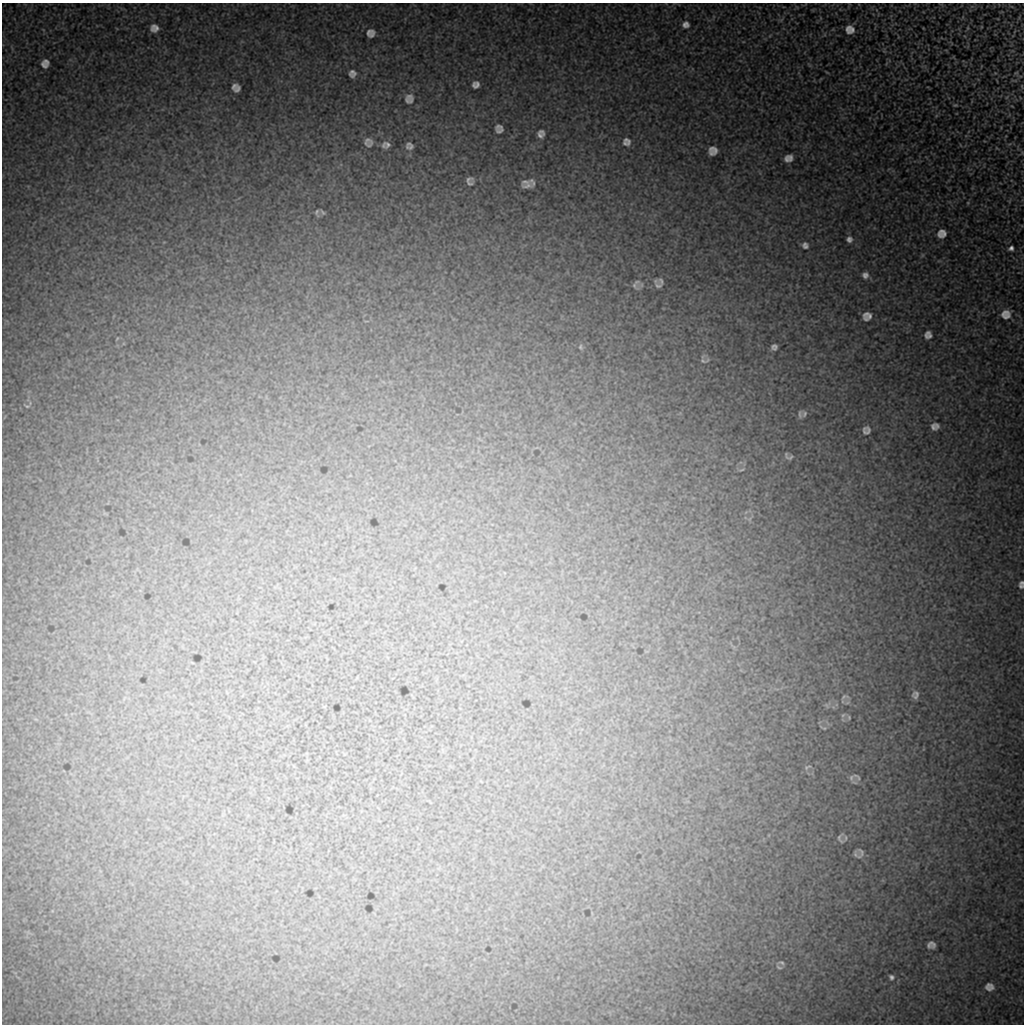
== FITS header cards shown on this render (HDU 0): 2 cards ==
NAXIS1  =                 1022 / length of data axis 1
NAXIS2  =                 1022 / length of data axis 2

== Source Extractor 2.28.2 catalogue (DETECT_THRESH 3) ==
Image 1022 x 1022 px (HDU 0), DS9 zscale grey, 1 PNG px = 1 image px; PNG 1026 x 1026 px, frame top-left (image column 1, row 1022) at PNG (2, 3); no overlay
Background 9190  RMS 48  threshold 143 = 3 sigma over >= 5 px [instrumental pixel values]
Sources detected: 70; all 70 listed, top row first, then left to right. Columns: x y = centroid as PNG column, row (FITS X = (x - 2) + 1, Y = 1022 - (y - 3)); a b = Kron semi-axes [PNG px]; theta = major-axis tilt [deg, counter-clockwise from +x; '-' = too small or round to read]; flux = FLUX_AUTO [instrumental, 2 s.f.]
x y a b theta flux
686 24 9 8 - 15000
154 28 8 8 - 20000
968 28 5 3 - 3100
850 29 10 9 - 24000
371 33 7 7 - 18000
46 61 7 4 -46 9900
44 65 7 4 -44 12000
352 73 8 7 - 15000
1016 73 6 3 19 2700
476 85 7 6 - 14000
234 86 7 4 50 9900
237 89 7 4 49 9800
409 96 12 8 -18 15000
407 100 15 7 -22 13000
955 105 5 3 - 3500
499 129 8 7 - 15000
541 134 10 8 72 15000
627 141 9 5 -45 11000
368 142 12 11 - 20000
625 143 8 5 -35 7000
386 145 9 7 9 15000
409 146 8 7 - 13000
713 151 8 8 - 22000
790 157 8 5 89 11000
786 159 8 5 89 11000
470 181 9 7 -82 13000
525 182 12 6 14 9000
532 182 11 7 -70 11000
527 186 14 6 5 15000
317 212 9 5 -88 6600
323 212 8 4 -49 5200
942 234 9 9 - 23000
849 239 7 6 - 12000
805 245 9 8 - 13000
1011 248 5 5 - 10000
865 275 8 8 - 14000
661 281 8 6 -55 7800
634 285 12 5 -51 8000
658 286 10 7 -8 11000
1006 314 11 11 - 28000
867 316 9 8 - 21000
928 335 8 7 - 16000
581 347 8 5 -78 6000
774 347 6 5 - 11000
703 361 10 6 -38 11000
27 406 6 3 -17 3800
800 414 11 5 88 8300
804 414 9 6 64 8600
937 426 6 4 -68 7600
933 427 9 6 -69 11000
866 430 8 8 - 14000
788 456 11 6 -30 11000
742 470 8 2 21 3700
1022 583 5 4 - 5700
1021 586 7 5 -31 7600
915 695 8 7 - 14000
844 697 12 6 16 9500
843 715 7 4 44 5500
849 717 6 4 -72 4500
824 728 6 4 -17 3600
807 767 11 4 33 6400
857 777 13 4 -36 6500
851 778 9 6 65 8800
840 838 13 7 -80 9800
861 853 12 8 82 15000
931 945 8 7 - 15000
782 963 8 4 -22 5700
779 967 10 4 -18 6000
891 977 6 5 - 8000
989 987 10 8 -4 18000